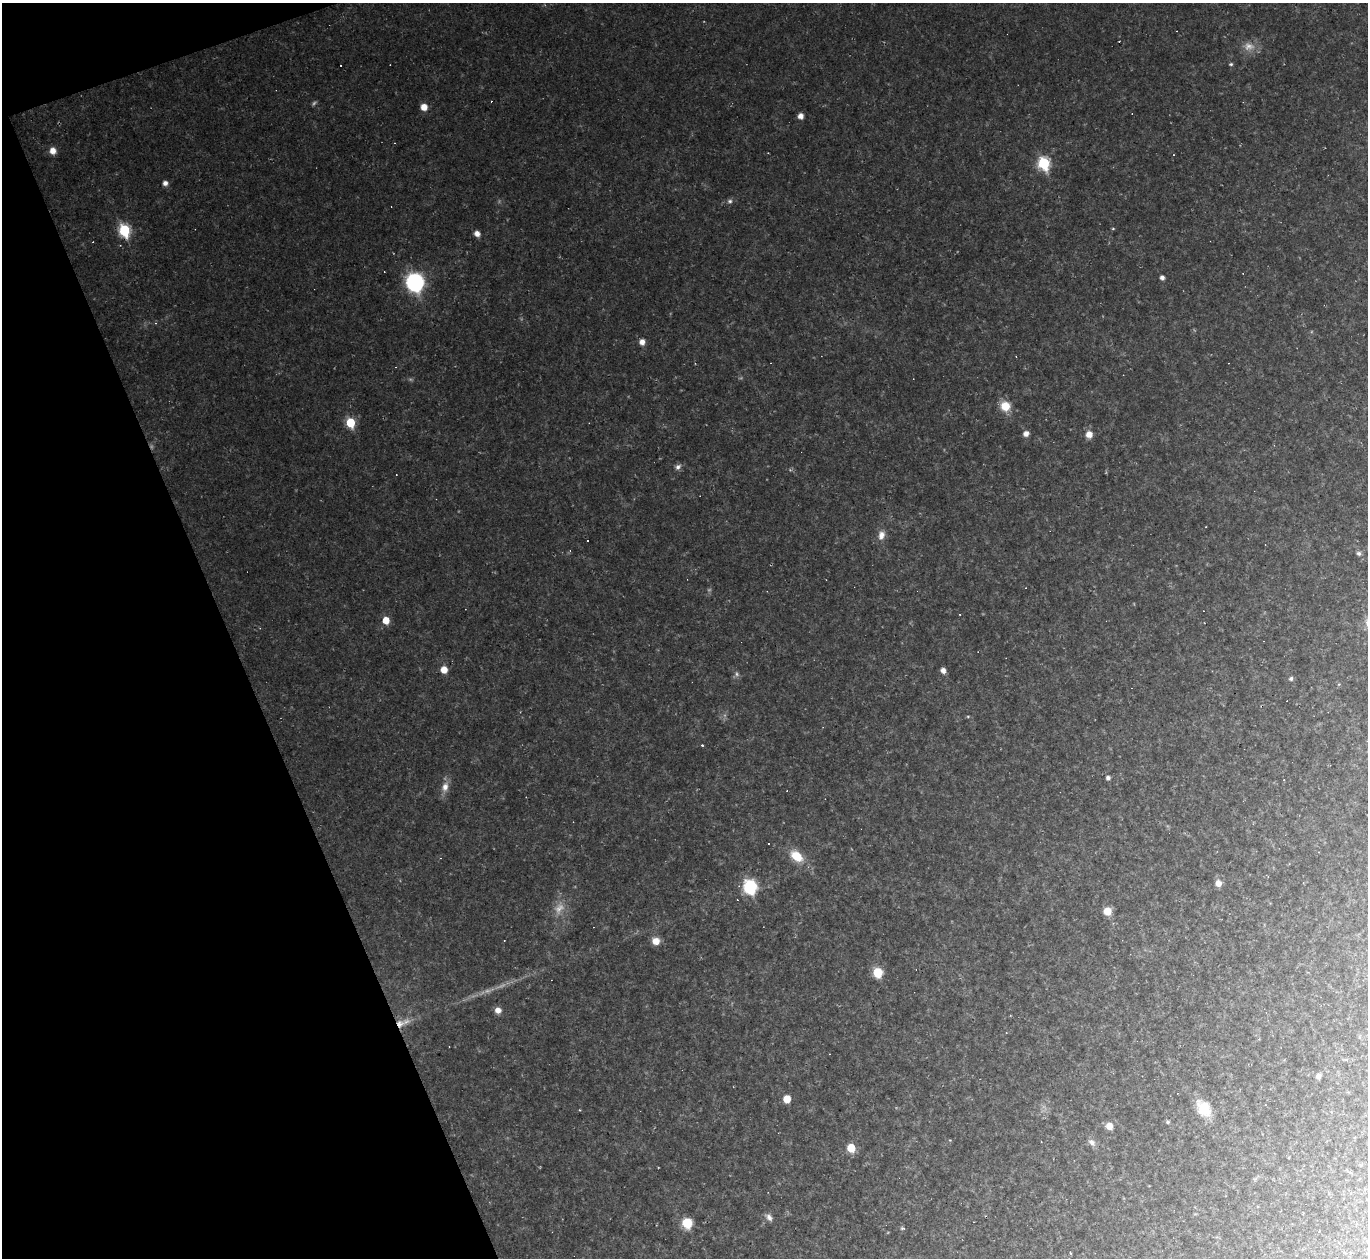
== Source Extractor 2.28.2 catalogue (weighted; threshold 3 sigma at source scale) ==
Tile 5 of 4 x 4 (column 1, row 2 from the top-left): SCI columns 1-1366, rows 2789-4044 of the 5463 x 5448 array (HDU 1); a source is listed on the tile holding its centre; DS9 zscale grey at full resolution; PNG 1370 x 1260 px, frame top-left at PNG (2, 3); no overlay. Shown black and unused: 18% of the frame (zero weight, under 2 of 3 exposures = <1% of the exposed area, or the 3 px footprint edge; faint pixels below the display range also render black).
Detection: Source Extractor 2.28.2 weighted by HDU 2 'WHT'; one run over the whole footprint, this tile lists its part. Background 0.0745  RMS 0.0088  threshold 0.0394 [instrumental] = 3 sigma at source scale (4.5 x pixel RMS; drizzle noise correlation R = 1.50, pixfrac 1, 0.05/0.05 arcsec/px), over >= 5 px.
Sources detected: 80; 9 too faint to see at this stretch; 17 cosmic-ray / hot-pixel residue — not listed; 1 inside a brighter listed object's ellipse — not listed separately; the other 53 listed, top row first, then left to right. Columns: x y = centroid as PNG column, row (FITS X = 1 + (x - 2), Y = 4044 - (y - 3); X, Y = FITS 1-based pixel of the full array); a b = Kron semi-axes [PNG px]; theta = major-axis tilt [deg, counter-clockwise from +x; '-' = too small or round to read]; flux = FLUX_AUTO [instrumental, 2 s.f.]
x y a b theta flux
1231 64 5 4 - 1.3
424 107 6 6 - 10
801 116 5 5 - 6.5
53 151 7 7 - 7.8
1044 163 7 6 - 94
165 183 6 6 - 4.1
730 201 7 6 - 2.4
1113 229 5 3 - 0.82
124 230 7 6 - 83
477 234 6 5 - 5.8
1162 277 5 4 - 3.4
415 282 11 9 -76 170
156 323 5 3 - 0.77
642 342 7 6 - 5.6
1005 406 10 10 - 16
350 423 6 5 - 42
1026 434 6 6 - 4.8
1089 434 7 7 - 8.4
678 467 8 6 42 3.3
881 535 13 9 82 7.2
588 540 3 3 - 4.2
1359 553 6 5 - 2.4
960 614 3 2 - 0.69
386 620 6 5 - 14
444 670 6 6 - 10
943 670 5 5 - 4.9
1291 678 5 5 - 2
1339 684 5 4 - 1
968 716 5 3 - 0.97
702 745 3 3 - 0.92
1108 778 5 5 - 2.8
1284 780 4 2 - 0.55
445 787 14 9 76 8
796 856 15 9 -39 21
1218 883 7 6 - 6.9
750 887 9 8 - 76
1107 911 7 6 - 14
656 941 7 7 - 10
878 973 7 7 - 26
498 1010 7 6 - 6.2
400 1023 13 10 25 8.3
1006 1032 3 3 - 0.88
1318 1076 5 5 - 3.8
787 1099 6 5 - 14
1204 1108 23 15 -56 19
1168 1122 4 4 - 1.5
1109 1126 7 6 - 8.6
950 1140 4 3 - 0.61
1092 1142 10 7 -45 4.3
851 1148 6 6 - 24
769 1217 11 7 -49 4.3
687 1223 7 6 - 35
902 1228 6 4 -12 1.4
Overlapping masked pixels (flux is a lower limit): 1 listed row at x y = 400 1023